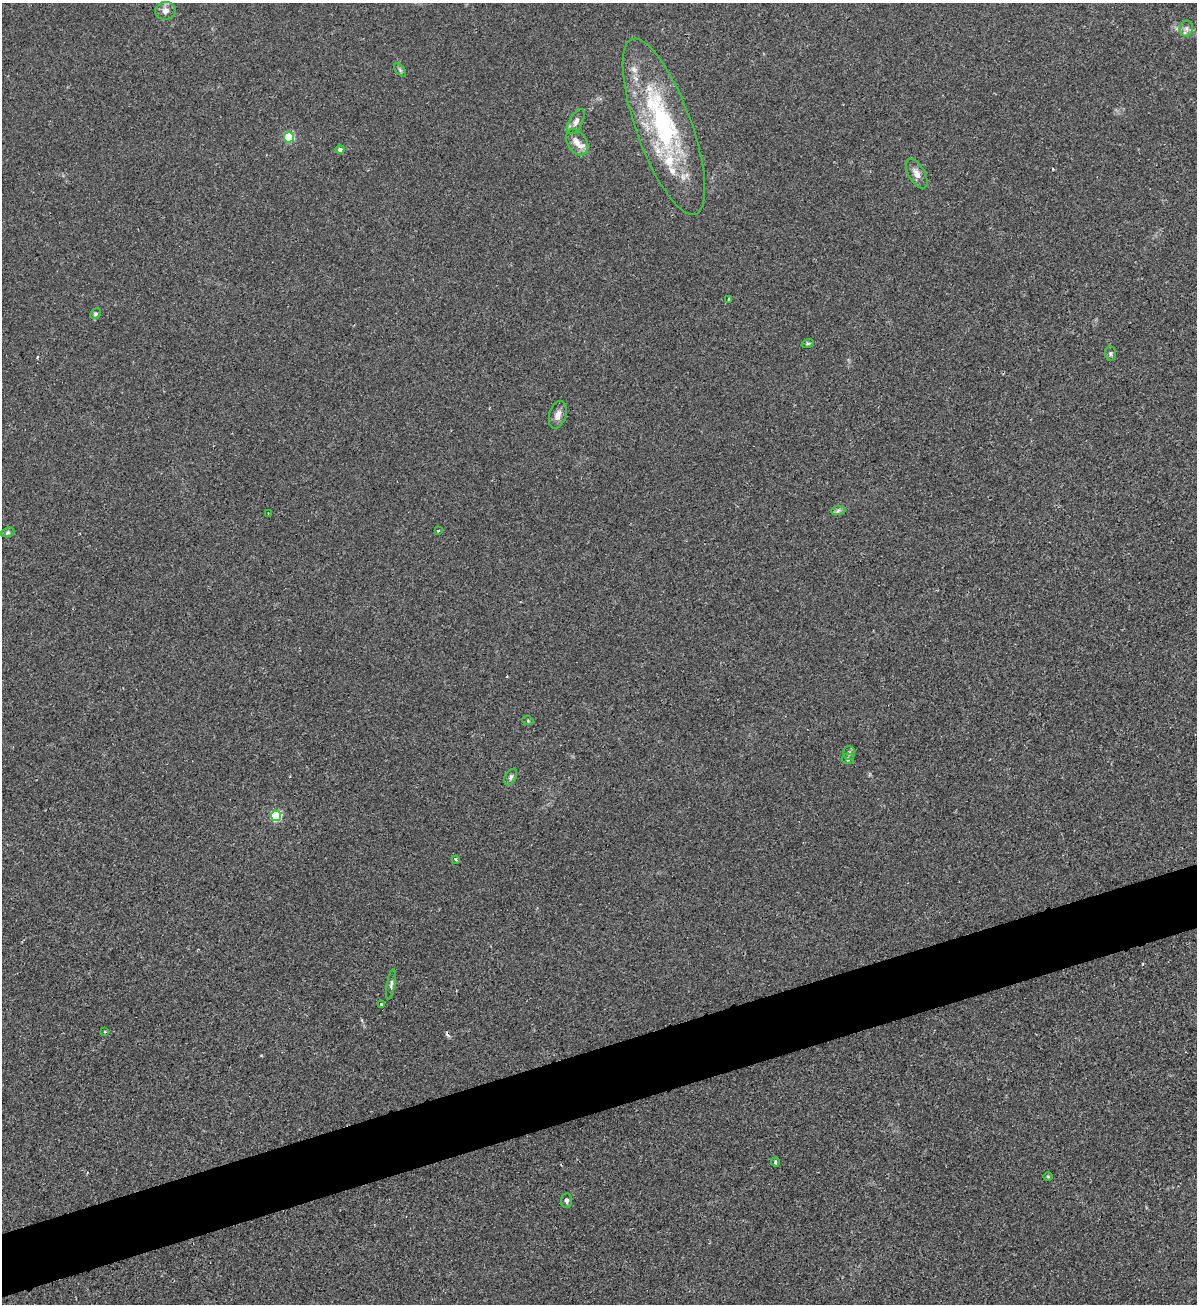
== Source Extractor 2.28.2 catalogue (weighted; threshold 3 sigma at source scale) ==
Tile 7 of 4 x 4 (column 3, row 2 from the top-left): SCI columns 2690-3884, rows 2613-3914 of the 5258 x 5228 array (HDU 1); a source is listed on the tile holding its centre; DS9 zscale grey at full resolution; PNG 1199 x 1306 px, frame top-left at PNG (2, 3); each listed source drawn as its Kron ellipse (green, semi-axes under 4 px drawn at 4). Shown black and unused: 5% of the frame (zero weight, under 2 of 3 exposures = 2% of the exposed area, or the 3 px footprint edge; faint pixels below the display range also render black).
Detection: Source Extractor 2.28.2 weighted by HDU 2 'WHT'; one run over the whole footprint, this tile lists its part. Background 0.0154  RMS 0.0063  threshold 0.0285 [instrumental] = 3 sigma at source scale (4.5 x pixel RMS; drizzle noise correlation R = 1.50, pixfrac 1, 0.05/0.05 arcsec/px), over >= 5 px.
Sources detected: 35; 1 cosmic-ray / hot-pixel residue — neither listed nor drawn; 4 inside a brighter listed object's ellipse — not listed separately; the other 30 listed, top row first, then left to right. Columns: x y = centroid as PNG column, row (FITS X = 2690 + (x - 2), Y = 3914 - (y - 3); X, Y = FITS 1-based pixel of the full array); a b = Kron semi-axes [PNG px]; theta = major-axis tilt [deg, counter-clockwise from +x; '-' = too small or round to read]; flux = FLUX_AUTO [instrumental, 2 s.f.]
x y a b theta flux
165 11 10 9 - 3.4
1186 29 8 6 82 2
400 70 8 4 -54 1
576 122 14 6 62 3.1
664 127 93 27 -70 96
289 137 5 5 - 39
577 142 14 9 -56 5.1
340 149 4 4 - 2.5
917 173 16 8 -60 4.3
729 299 3 3 - 0.97
95 314 6 5 - 1.3
808 343 6 4 19 0.87
1110 354 7 5 -89 1.2
558 415 14 8 74 4.1
838 511 7 4 3 1.3
268 513 2 2 - 0.47
438 531 3 2 - 0.49
8 532 6 4 18 0.92
528 721 5 3 - 0.62
849 753 7 5 90 1.3
848 759 6 5 - 1.4
511 777 9 5 61 1.5
276 816 5 5 - 53
456 859 4 3 - 1.3
391 984 15 4 80 1.8
381 1004 3 3 - 3.5
105 1032 4 2 - 0.55
775 1162 4 3 - 1.6
1048 1176 5 3 - 0.52
566 1200 7 5 86 1.7